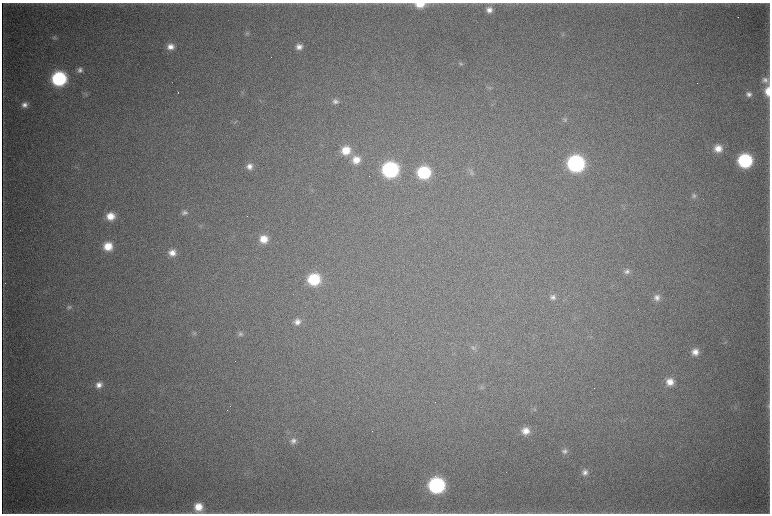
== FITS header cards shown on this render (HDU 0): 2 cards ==
NAXIS1  =                 1536 / length of data axis 1
NAXIS2  =                 1023 / length of data axis 2

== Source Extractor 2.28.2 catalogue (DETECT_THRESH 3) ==
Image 1536 x 1023 px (HDU 0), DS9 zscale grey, zoomed out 1/2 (1 PNG px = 2 x 2 image px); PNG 772 x 516 px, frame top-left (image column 1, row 1022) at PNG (2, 3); no overlay
Background 4330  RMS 37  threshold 112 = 3 sigma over >= 5 px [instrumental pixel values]
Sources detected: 66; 6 cannot appear on this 1/2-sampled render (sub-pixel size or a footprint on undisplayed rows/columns) and are not listed; the other 60 listed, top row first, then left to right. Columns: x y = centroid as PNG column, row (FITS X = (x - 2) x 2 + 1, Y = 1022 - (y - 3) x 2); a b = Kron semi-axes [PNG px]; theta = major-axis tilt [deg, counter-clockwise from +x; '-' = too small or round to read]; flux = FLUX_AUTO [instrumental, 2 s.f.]
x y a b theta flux
420 4 10 6 1 1.2e+05
489 10 8 7 - 5.5e+04
738 17 2 1 - 2.7e+03
247 33 6 5 - 1.4e+04
562 34 5 3 - 1.1e+04
54 38 7 5 -16 1.7e+04
170 47 8 7 - 6.8e+04
299 47 8 8 - 5.3e+04
461 64 6 6 - 1.7e+04
80 70 8 6 22 3.5e+04
59 79 10 9 - 1.1e+06
765 80 9 7 -20 4.1e+04
490 88 6 5 - 1.7e+04
178 91 3 1 - 6.3e+03
768 91 10 6 89 1.1e+05
243 92 5 3 - 9.8e+03
86 94 4 4 - 1.2e+04
749 94 7 6 - 3.7e+04
260 101 3 2 - 4.3e+03
335 101 8 7 - 3.1e+04
24 105 7 7 - 4.3e+04
565 120 6 6 - 1.9e+04
235 122 4 3 - 7.6e+03
718 148 9 8 - 9.0e+04
346 150 10 10 - 1.7e+05
356 160 10 9 - 1.1e+05
745 161 9 9 - 9.0e+05
576 163 10 10 - 1.8e+06
249 166 8 8 - 5.3e+04
390 169 10 10 - 1.5e+06
471 170 7 3 -21 1.6e+04
424 172 9 9 - 6.2e+05
694 196 7 6 - 2.4e+04
184 212 8 6 0 2.7e+04
110 216 9 8 - 1.2e+05
264 239 9 9 - 1.1e+05
108 246 9 8 - 1.5e+05
172 253 9 8 - 7.3e+04
627 271 8 7 - 3.6e+04
314 279 9 9 - 4.5e+05
553 297 8 7 - 3.4e+04
657 297 9 8 - 4.7e+04
69 307 7 6 - 2.1e+04
297 322 8 7 - 4.7e+04
194 333 6 6 - 1.6e+04
240 334 7 6 - 2.3e+04
725 343 6 2 11 6.6e+03
473 348 8 7 - 2.4e+04
695 352 9 8 - 7.0e+04
670 382 9 8 - 8.9e+04
99 385 9 8 - 5.9e+04
482 387 6 5 - 1.4e+04
768 405 9 3 -89 1.5e+04
534 409 5 3 - 8.4e+03
526 431 8 8 - 8.3e+04
293 441 8 7 - 3.7e+04
564 451 8 8 - 3.3e+04
585 472 8 8 - 4.4e+04
436 485 10 10 - 1.4e+06
198 507 10 9 - 1.4e+05
At the frame edge (FLAGS 8, measured only in part): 3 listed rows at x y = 420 4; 768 91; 198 507
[6 sub-pixel or undisplayed-footprint detections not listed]